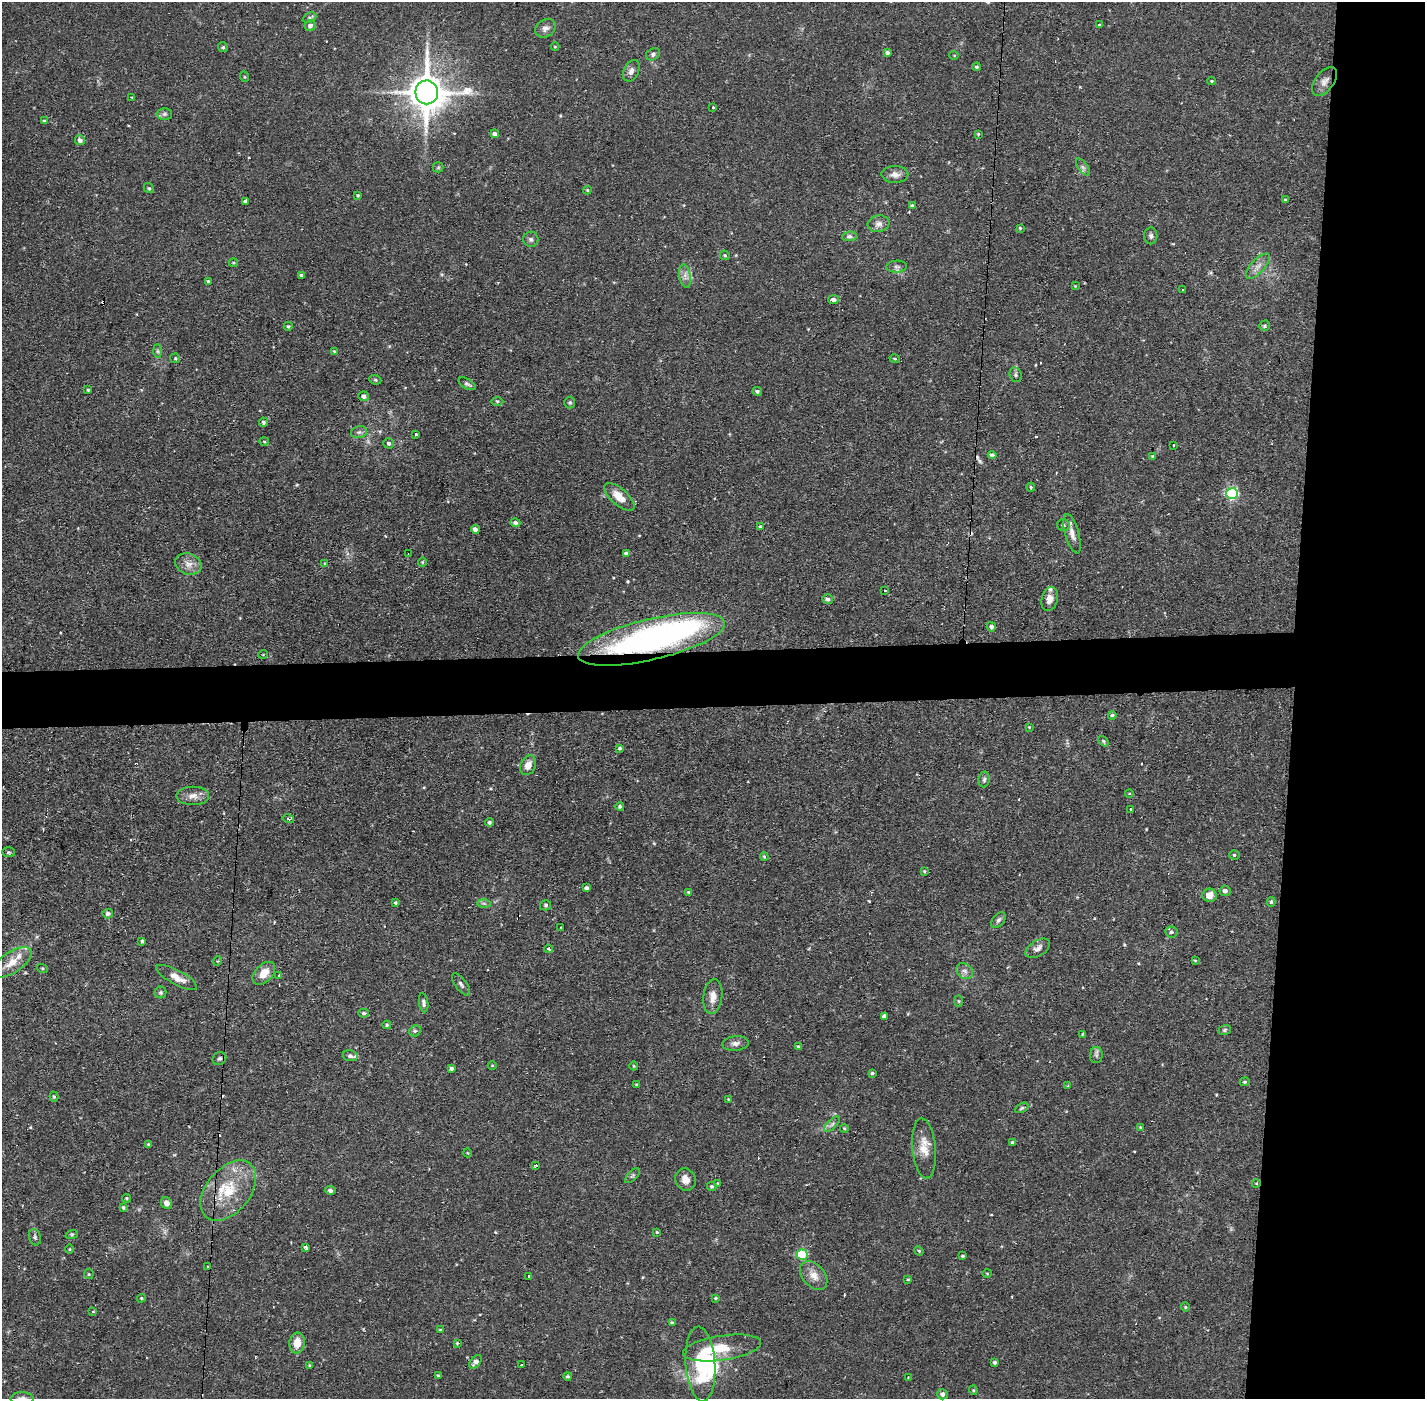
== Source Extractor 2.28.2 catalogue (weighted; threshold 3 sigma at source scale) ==
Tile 6 of 3 x 3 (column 3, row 2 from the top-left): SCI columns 2847-4269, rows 1452-2848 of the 4269 x 4300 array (HDU 1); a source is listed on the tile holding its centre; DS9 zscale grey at full resolution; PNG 1427 x 1401 px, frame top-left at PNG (2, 2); each listed source drawn as its Kron ellipse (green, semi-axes under 4 px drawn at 4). Shown black and unused: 13% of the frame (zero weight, under 2 of 3 exposures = <1% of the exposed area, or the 3 px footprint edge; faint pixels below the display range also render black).
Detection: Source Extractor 2.28.2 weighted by HDU 2 'WHT'; one run over the whole footprint, this tile lists its part. Background 0.0744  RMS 0.0065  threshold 0.0293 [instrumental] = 3 sigma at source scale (4.5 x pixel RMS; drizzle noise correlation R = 1.50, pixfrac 1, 0.05/0.05 arcsec/px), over >= 5 px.
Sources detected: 225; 3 inside a brighter object's white glare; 15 cosmic-ray / hot-pixel residue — neither listed nor drawn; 3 inside a brighter listed object's ellipse — not listed separately; the other 204 listed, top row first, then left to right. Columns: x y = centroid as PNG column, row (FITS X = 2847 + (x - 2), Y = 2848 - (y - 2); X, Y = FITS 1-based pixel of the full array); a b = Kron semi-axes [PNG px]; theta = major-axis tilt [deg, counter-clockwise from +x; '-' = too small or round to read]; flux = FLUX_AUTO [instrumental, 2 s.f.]
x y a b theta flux
310 18 7 5 25 1.3
1099 25 4 3 - 0.52
310 26 5 5 - 2.8
545 28 11 8 33 3.3
223 47 5 4 - 0.93
555 47 4 3 - 0.53
887 53 4 3 - 1.4
653 54 7 5 31 1.5
954 55 5 3 - 0.56
977 67 4 3 - 0.89
631 71 11 7 63 3.2
245 77 5 3 - 0.61
1212 81 4 4 - 0.72
1325 81 16 9 53 4.5
427 92 12 11 - 1800
132 97 3 3 - 0.57
713 107 3 2 - 0.91
164 114 7 6 - 1.7
44 121 4 4 - 1.3
495 134 4 4 - 2.1
978 134 3 3 - 0.7
80 140 5 4 - 2.3
438 167 5 5 - 0.83
1083 167 10 5 -54 1.9
895 174 13 8 -1 4.2
149 188 5 4 - 0.92
587 190 4 4 - 0.66
358 195 4 3 - 0.83
1285 200 4 3 - 0.89
245 201 4 4 - 6.3
912 206 4 4 - 1.2
879 224 11 8 8 3.4
1020 228 4 4 - 0.72
849 236 7 5 6 1.6
1151 236 8 6 88 1.7
531 239 7 7 - 1.8
725 255 5 4 - 1
233 263 4 3 - 0.67
1258 266 16 6 47 4.1
897 267 10 6 2 2.1
302 276 4 4 - 2.2
685 276 12 5 -81 3.1
208 281 4 3 - 0.76
1075 286 4 3 - 0.5
1183 290 3 2 - 0.75
833 300 5 4 - 2.7
288 326 4 4 - 1
1265 326 5 5 - 0.95
157 351 7 4 -89 1.2
334 351 4 4 - 0.73
175 358 5 4 - 0.85
895 359 5 3 - 0.8
1016 375 7 6 - 1.5
375 380 6 4 -21 0.88
467 384 9 5 -29 1.5
88 390 3 3 - 0.71
757 391 5 4 - 1.3
364 396 5 4 - 2.1
497 401 6 4 -1 1
570 403 6 5 - 1
264 422 4 4 - 1.2
359 432 8 6 12 1.9
415 434 3 3 - 4.8
264 442 5 3 - 0.61
389 443 5 5 - 1.6
1173 445 3 2 - 0.88
992 455 4 4 - 2.3
1152 456 4 3 - 0.63
1031 487 4 4 - 0.86
1232 494 6 5 - 80
619 497 18 8 -42 10
515 523 5 4 - 1.9
1063 525 6 6 - 1.7
760 527 3 3 - 1.1
475 529 4 4 - 3.2
1072 534 20 7 -74 4.6
626 553 4 4 - 1.9
408 554 3 2 - 0.58
422 562 5 4 - 0.69
188 564 13 10 -18 5.4
325 564 4 3 - 0.68
884 590 3 3 - 1.4
828 599 5 4 - 1.7
1050 599 12 8 76 4.7
991 627 5 4 - 1.9
651 639 75 20 13 210
263 654 5 3 - 0.48
1112 715 4 4 - 1.1
1029 727 4 3 - 0.54
1103 741 6 4 -51 0.95
620 748 4 4 - 1.3
528 765 10 7 65 5.1
984 779 8 5 85 1.6
1129 794 4 3 - 0.5
193 796 16 9 0 5.3
620 806 4 4 - 1.1
1130 809 3 3 - 1.1
288 819 6 2 -15 0.91
489 822 4 4 - 1.2
9 852 6 5 - 0.98
1234 855 5 4 - 0.92
764 857 4 3 - 0.79
924 871 3 3 - 0.75
587 888 4 4 - 1.9
1225 891 5 5 - 2.3
689 892 4 3 - 0.81
1209 895 7 6 - 5.9
1271 902 5 4 - 1
395 903 4 3 - 1
484 903 7 4 -2 1.3
546 905 6 5 - 1.1
108 914 5 5 - 1.9
998 920 9 5 51 1.8
561 927 2 2 - 0.46
1171 932 6 5 - 1.5
142 941 3 3 - 0.94
1038 948 13 7 31 3.7
549 949 4 3 - 1.8
218 961 5 3 - 0.48
1195 961 4 4 - 0.75
12 962 22 10 34 9.6
42 968 5 3 - 0.74
965 971 9 7 -34 2.8
264 973 13 8 46 8.4
279 976 3 2 - 1
177 977 23 7 -28 6.7
461 984 13 5 -53 2
161 993 6 6 - 1.2
713 997 17 9 83 6.1
959 1001 6 4 -88 0.8
424 1003 10 4 -82 1.7
364 1013 5 4 - 1.2
884 1016 4 4 - 1.9
387 1025 4 3 - 0.92
1225 1030 6 5 - 1.1
415 1031 6 5 - 1.3
1082 1034 4 3 - 0.48
735 1043 13 7 5 3
798 1046 4 3 - 0.65
1096 1055 8 6 86 1.7
350 1056 7 5 -10 2.1
219 1059 7 6 - 1.5
492 1065 4 3 - 0.55
634 1066 4 3 - 0.56
452 1068 4 4 - 1.6
872 1073 4 3 - 0.92
1245 1082 5 4 - 0.85
637 1084 4 3 - 0.75
1068 1086 4 4 - 0.57
54 1097 5 4 - 0.9
728 1099 3 2 - 0.41
1022 1108 7 4 27 1.1
832 1124 10 4 45 1.7
1140 1127 3 3 - 0.47
844 1128 4 3 - 0.59
1013 1143 4 3 - 1.5
148 1144 4 3 - 0.65
924 1148 30 11 -84 10
468 1153 4 3 - 0.49
536 1165 3 3 - 1.9
632 1176 9 4 45 1.3
685 1179 11 10 - 4.9
717 1183 3 3 - 0.62
1256 1183 4 3 - 0.52
712 1186 5 4 - 1.2
228 1191 35 22 51 29
330 1191 5 4 - 1.8
126 1198 4 4 - 0.82
167 1203 6 5 - 3.7
123 1207 4 3 - 1
657 1232 3 3 - 0.59
72 1234 6 4 18 0.82
35 1237 8 6 -72 1.4
306 1248 4 3 - 6.6
70 1249 5 3 - 0.57
919 1251 5 3 - 0.67
802 1255 5 5 - 45
963 1256 3 3 - 0.93
207 1266 2 2 - 0.6
987 1273 5 3 - 0.64
89 1274 5 5 - 0.83
814 1275 16 11 -48 6.6
529 1276 3 3 - 1.2
908 1279 4 3 - 0.68
141 1298 4 4 - 0.81
716 1298 4 3 - 0.77
1185 1307 4 4 - 0.72
93 1312 3 2 - 0.64
672 1323 4 3 - 1.1
440 1330 4 3 - 0.55
297 1343 10 7 84 9
457 1343 4 3 - 0.69
722 1348 39 12 8 20
476 1362 8 5 50 3.2
995 1362 4 4 - 1.1
700 1364 37 15 -86 44
521 1365 3 2 - 1.1
310 1366 4 3 - 0.96
438 1376 4 3 - 0.83
567 1376 4 4 - 1
908 1377 3 2 - 0.48
973 1390 4 4 - 0.64
942 1394 5 5 - 2.4
22 1398 11 6 -2 2.9
Overlapping masked pixels (flux is a lower limit): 1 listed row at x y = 651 639
Isophote crosses this tile's border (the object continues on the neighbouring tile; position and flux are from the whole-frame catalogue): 1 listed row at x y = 22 1398